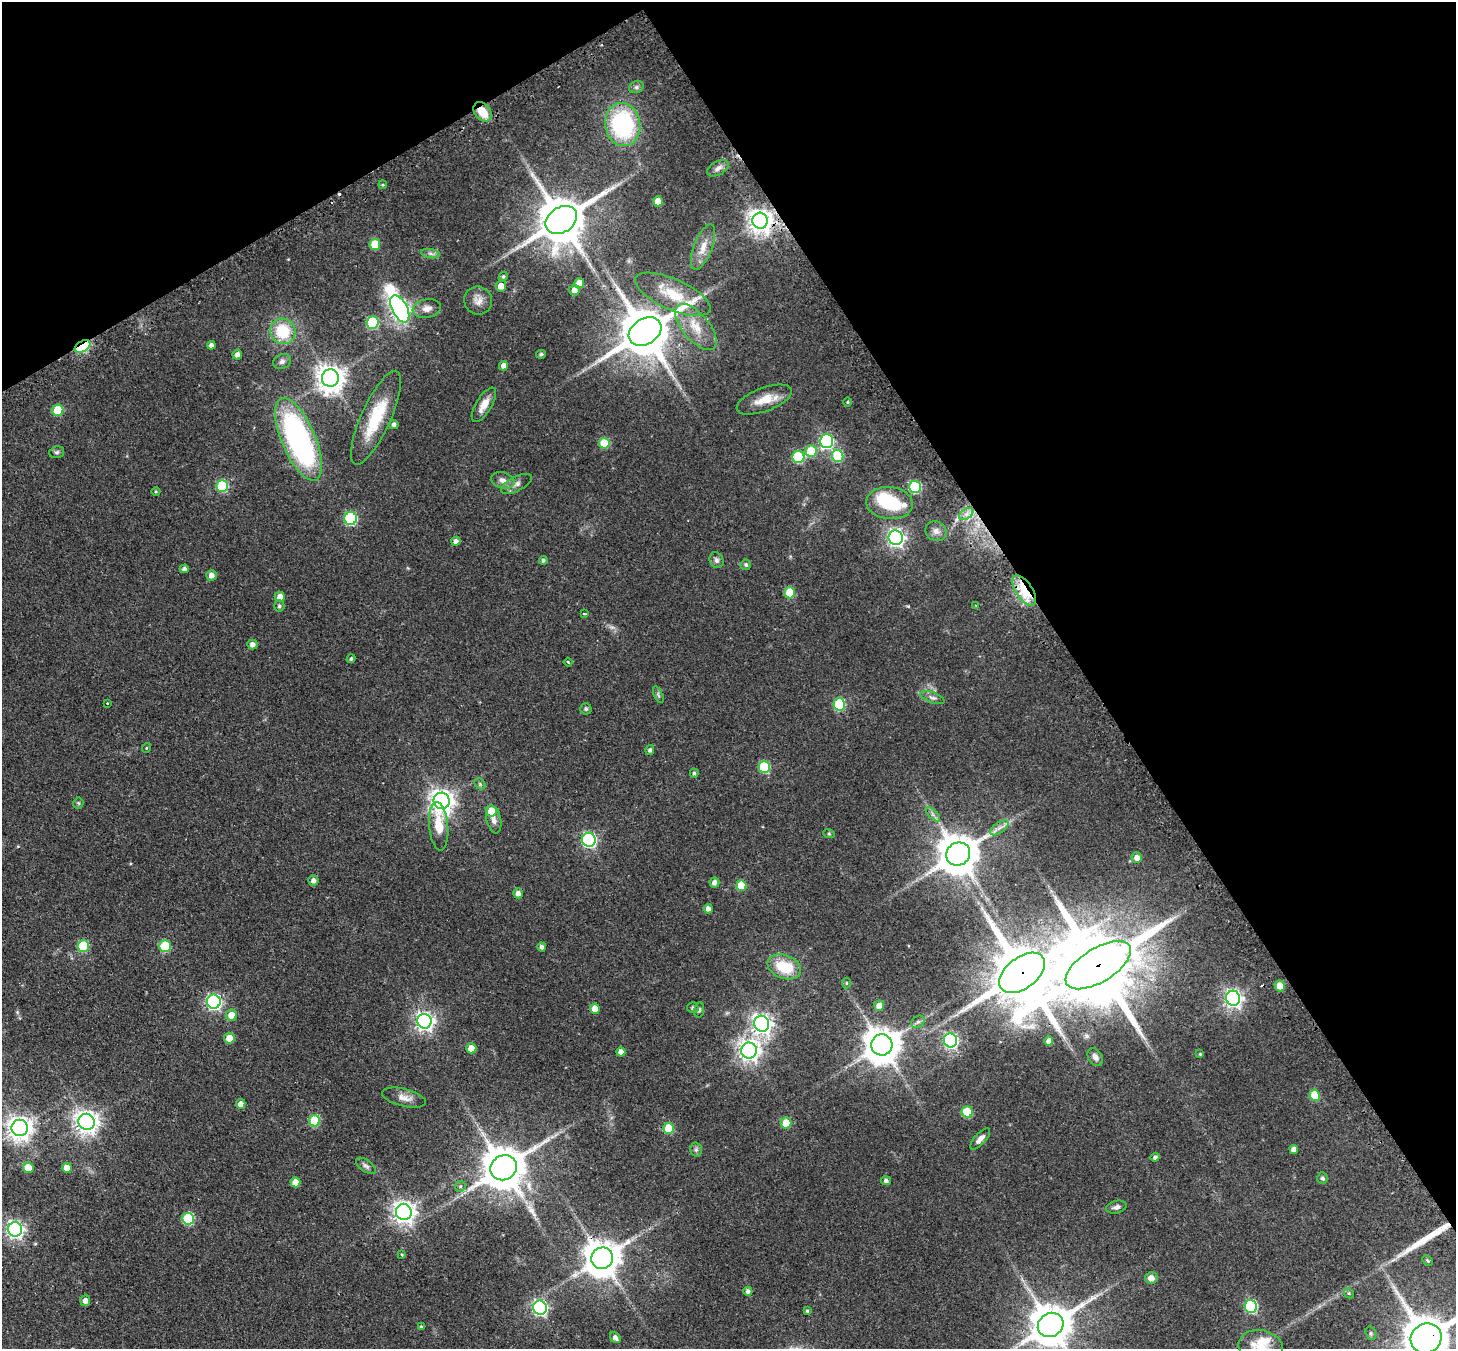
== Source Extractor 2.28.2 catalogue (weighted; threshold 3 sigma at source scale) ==
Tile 3 of 4 x 4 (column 3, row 1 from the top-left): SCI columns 2955-4408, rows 4366-5712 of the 5908 x 5899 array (HDU 1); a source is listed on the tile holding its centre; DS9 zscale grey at full resolution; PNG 1458 x 1351 px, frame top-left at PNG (2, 2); each listed source drawn as its Kron ellipse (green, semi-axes under 4 px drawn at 4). Shown black and unused: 32% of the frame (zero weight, under 2 of 3 exposures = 4% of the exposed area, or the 3 px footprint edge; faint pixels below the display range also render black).
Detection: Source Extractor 2.28.2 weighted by HDU 2 'WHT'; one run over the whole footprint, this tile lists its part. Background 0.19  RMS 0.0077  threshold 0.0346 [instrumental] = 3 sigma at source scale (4.5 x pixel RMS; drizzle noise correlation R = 1.50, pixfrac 1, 0.05/0.05 arcsec/px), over >= 5 px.
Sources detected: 172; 1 too faint to see at this stretch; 1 inside a brighter object's white glare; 2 cosmic-ray / hot-pixel residue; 2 long thin detections or spike segments (spike, bleed or trail) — neither listed nor drawn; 4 inside a brighter listed object's ellipse — not listed separately; the other 162 listed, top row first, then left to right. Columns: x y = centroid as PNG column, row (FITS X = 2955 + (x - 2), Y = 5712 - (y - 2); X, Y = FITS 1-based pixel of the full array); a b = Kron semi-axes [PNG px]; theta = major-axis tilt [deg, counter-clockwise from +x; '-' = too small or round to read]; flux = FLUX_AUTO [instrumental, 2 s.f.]
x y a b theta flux
636 87 7 6 - 1.9
482 112 11 7 -52 13
623 124 22 17 -80 88
718 168 11 6 29 3.2
383 185 4 3 - 0.88
658 201 5 5 - 9.1
561 220 17 12 34 3800
760 221 8 7 - 620
375 245 5 5 - 25
703 247 24 9 69 8.9
430 254 9 4 -9 2.3
503 277 5 4 - 1.2
579 283 5 5 - 8.5
501 286 5 5 - 6.2
574 290 5 5 - 3.8
673 294 41 15 -24 25
478 300 14 13 - 6.5
400 309 15 7 -63 330
427 309 14 9 10 5.6
373 323 6 6 - 49
696 327 28 13 -50 16
283 331 13 12 - 27
645 332 17 13 32 4200
211 345 4 4 - 2.7
83 346 8 5 32 87
541 354 5 4 - 1.3
237 355 5 5 - 3.3
282 362 9 7 23 2.7
504 366 4 4 - 4
330 378 8 8 - 900
764 400 29 11 20 13
848 402 5 3 - 0.75
484 405 19 8 58 7.7
58 410 6 5 - 31
376 418 51 14 66 34
394 424 4 4 - 2.2
299 439 44 17 -67 180
826 441 7 6 - 120
604 443 5 5 - 23
811 451 6 5 - 23
57 452 8 5 15 1.7
838 456 6 5 - 40
798 457 6 6 - 49
503 480 12 8 -15 4.2
516 484 17 7 28 4
222 486 6 6 - 46
915 487 6 6 - 69
156 491 4 3 - 0.78
889 503 23 16 -5 32
966 514 8 5 34 3.2
351 519 6 6 - 78
936 531 11 9 -30 4.2
896 538 7 7 - 280
456 541 4 4 - 2.9
543 560 4 4 - 1.5
716 560 8 6 -63 2.4
746 565 5 5 - 1.6
184 569 4 4 - 1.9
211 575 5 5 - 3.9
1024 590 17 8 -57 38
790 593 5 5 - 25
280 597 5 5 - 7
976 605 3 3 - 0.89
279 606 6 5 - 1.4
585 614 4 2 - 0.75
252 644 5 5 - 3.2
351 659 4 4 - 1.2
568 662 4 3 - 0.8
658 695 9 4 -68 1.5
932 698 13 5 -19 2.6
107 703 3 3 - 0.81
839 704 6 6 - 53
586 709 5 5 - 1.3
146 748 5 3 - 0.56
650 750 5 4 - 1.8
764 767 6 5 - 41
694 773 4 4 - 1.2
480 784 6 4 -48 1.3
442 801 8 8 - 640
78 803 5 5 - 0.9
491 811 6 5 - 10
933 814 9 3 -45 2.1
494 819 14 7 -77 4.2
439 826 24 9 -85 15
999 828 10 5 35 3.3
829 834 6 4 -19 0.93
589 840 7 7 - 150
958 854 12 11 - 2400
1137 858 5 5 - 4.4
313 881 5 5 - 3.2
714 882 5 5 - 3.2
741 885 5 5 - 17
518 893 5 4 - 3.4
708 909 5 4 - 3.5
83 946 6 5 - 40
165 946 6 5 - 37
542 947 4 4 - 2.3
1098 965 37 17 32 11000
784 967 17 11 -21 25
1022 973 26 15 37 7100
846 983 5 3 - 0.69
1280 986 5 5 - 8.3
1233 998 7 7 - 300
214 1002 7 7 - 160
879 1006 5 5 - 6.8
595 1008 5 5 - 7.8
693 1008 5 5 - 1.7
699 1010 7 5 79 1.4
231 1015 5 5 - 8.5
424 1021 7 7 - 320
918 1022 7 5 41 1.9
762 1024 8 7 - 400
229 1038 5 5 - 7.6
950 1040 7 6 - 150
1049 1041 4 4 - 4.2
882 1045 10 10 - 1700
471 1048 5 5 - 9.1
749 1050 8 7 - 470
621 1052 4 4 - 4.6
1200 1054 4 4 - 0.77
1095 1057 10 7 -58 3.3
1315 1095 6 5 - 21
404 1098 22 9 -14 6.3
241 1104 5 5 - 5.1
967 1112 5 5 - 26
315 1121 5 5 - 35
87 1122 8 8 - 560
786 1123 5 5 - 12
20 1128 8 8 - 660
669 1128 5 5 - 27
980 1139 13 5 47 4
1294 1149 4 4 - 3.4
696 1150 7 6 - 1.6
1155 1157 4 4 - 2
366 1166 11 6 -35 2.3
28 1168 5 5 - 13
67 1168 5 5 - 9.1
503 1168 14 12 34 2700
1322 1178 6 5 - 1.6
886 1181 5 4 - 2.1
295 1182 5 5 - 8.4
460 1186 6 5 - 1.3
1116 1207 10 6 15 2.7
404 1212 8 8 - 530
188 1219 6 6 - 48
15 1229 7 7 - 260
402 1255 4 2 - 0.79
602 1258 11 10 - 1700
1428 1261 6 3 -46 0.88
1151 1278 6 6 - 4.8
748 1291 4 4 - 2.2
1349 1293 5 4 - 1
85 1301 5 5 - 3.7
1251 1306 6 6 - 76
540 1308 7 7 - 160
807 1311 4 3 - 1.1
1051 1325 13 11 34 2500
421 1327 4 3 - 1
1371 1333 7 5 -71 1.4
615 1337 6 4 -53 3
1426 1338 16 14 32 3600
1261 1347 22 17 -12 15
Overlapping masked pixels (flux is a lower limit): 9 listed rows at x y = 482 112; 760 221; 83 346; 1024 590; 1098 965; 1022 973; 602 1258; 1051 1325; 1426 1338
Isophote crosses this tile's border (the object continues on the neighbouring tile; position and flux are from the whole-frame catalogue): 3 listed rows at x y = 1051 1325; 1426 1338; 1261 1347